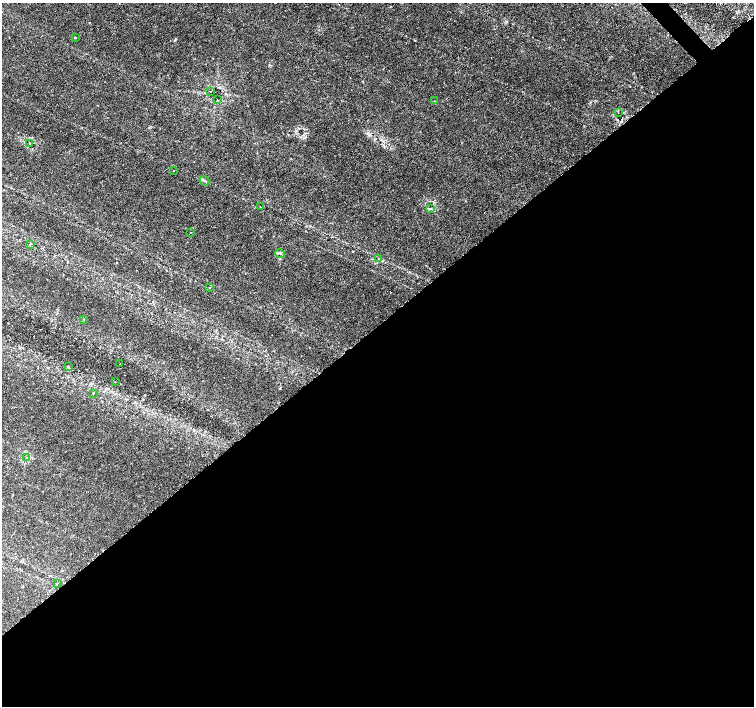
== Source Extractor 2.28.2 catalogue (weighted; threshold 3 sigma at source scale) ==
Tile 15 of 4 x 4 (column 3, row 4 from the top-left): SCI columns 3016-4518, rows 212-1618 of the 6022 x 5990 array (HDU 1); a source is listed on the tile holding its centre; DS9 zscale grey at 2 x 2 block average (1 PNG px = mean of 2 x 2 image px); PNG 756 x 708 px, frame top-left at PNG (2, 3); each listed source drawn as its Kron ellipse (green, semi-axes under 4 px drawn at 4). Shown black and unused: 54% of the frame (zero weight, under 3 of 6 exposures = <1% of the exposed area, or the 3 px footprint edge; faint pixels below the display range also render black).
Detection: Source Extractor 2.28.2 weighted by HDU 2 'WHT'; one run over the whole footprint, this tile lists its part. Background 0.0355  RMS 0.0022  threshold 0.00893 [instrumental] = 3 sigma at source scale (4.09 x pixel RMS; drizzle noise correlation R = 1.36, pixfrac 0.8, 0.0396/0.0396 arcsec/px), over >= 5 px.
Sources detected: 23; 1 cosmic-ray / hot-pixel residue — neither listed nor drawn; the other 22 listed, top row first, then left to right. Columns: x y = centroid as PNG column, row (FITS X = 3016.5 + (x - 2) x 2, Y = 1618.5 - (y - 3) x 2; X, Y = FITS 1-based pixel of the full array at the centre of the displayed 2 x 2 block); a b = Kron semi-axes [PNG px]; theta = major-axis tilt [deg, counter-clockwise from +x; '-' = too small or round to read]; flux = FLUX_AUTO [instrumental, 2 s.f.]
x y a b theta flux
75 37 2 2 - 0.36
210 92 2 2 - 0.26
217 100 2 2 - 0.21
435 101 2 2 - 0.51
618 113 2 2 - 0.18
29 143 2 2 - 0.43
173 171 2 2 - 0.21
204 181 5 2 - 0.44
260 207 2 2 - 0.15
430 208 3 2 - 0.44
190 233 2 2 - 0.17
30 244 3 2 - 0.35
280 253 5 3 - 0.91
378 259 2 2 - 0.29
210 287 3 2 - 0.2
84 319 2 2 - 0.18
120 364 3 2 - 0.22
68 366 3 2 - 0.32
115 382 2 2 - 0.25
93 393 2 2 - 0.29
26 457 2 2 - 0.43
57 583 2 2 - 0.32
Diffuse or blended objects may show on this block-average render without a row.